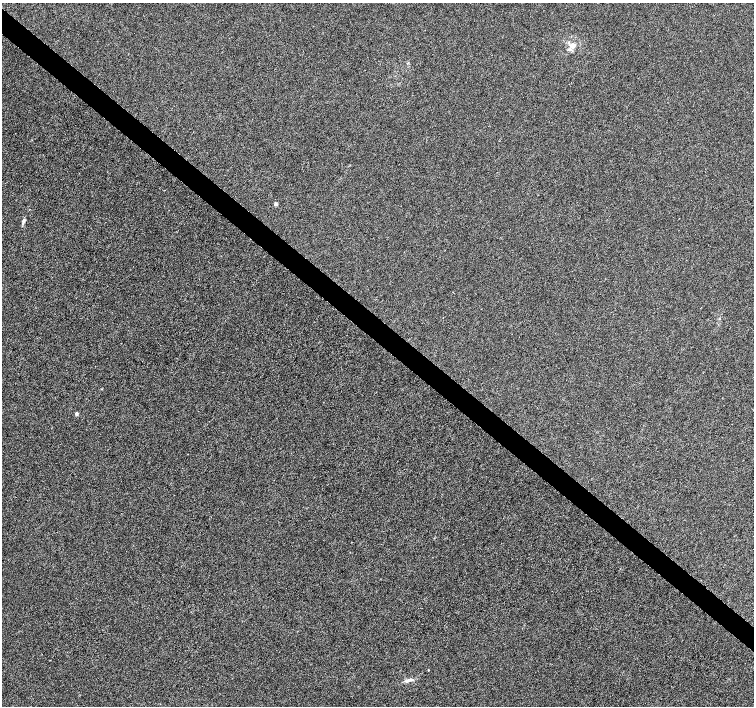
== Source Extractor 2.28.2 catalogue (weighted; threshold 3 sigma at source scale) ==
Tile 11 of 4 x 4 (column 3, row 3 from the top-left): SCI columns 3012-4514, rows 1641-3047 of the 6016 x 6029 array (HDU 1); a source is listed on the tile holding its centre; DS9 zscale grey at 2 x 2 block average (1 PNG px = mean of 2 x 2 image px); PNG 756 x 708 px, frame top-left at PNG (2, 3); no overlay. Shown black and unused: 4% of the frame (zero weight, under 3 of 6 exposures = <1% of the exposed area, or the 3 px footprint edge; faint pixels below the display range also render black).
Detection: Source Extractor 2.28.2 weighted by HDU 2 'WHT'; one run over the whole footprint, this tile lists its part. Background -1.45e-04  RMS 0.0023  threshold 0.00942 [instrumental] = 3 sigma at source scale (4.09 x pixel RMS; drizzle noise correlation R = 1.36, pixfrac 0.8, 0.0396/0.0396 arcsec/px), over >= 5 px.
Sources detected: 6; all 6 listed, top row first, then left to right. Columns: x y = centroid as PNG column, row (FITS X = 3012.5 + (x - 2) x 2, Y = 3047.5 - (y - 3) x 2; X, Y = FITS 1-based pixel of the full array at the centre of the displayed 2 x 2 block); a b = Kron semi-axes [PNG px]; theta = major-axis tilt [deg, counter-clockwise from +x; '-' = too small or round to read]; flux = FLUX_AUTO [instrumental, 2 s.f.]
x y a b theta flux
573 45 3 3 - 3.9
276 204 4 4 - 1
24 221 8 4 69 1.2
76 414 4 3 - 0.86
428 670 2 2 - 0.35
409 680 11 4 20 1.9